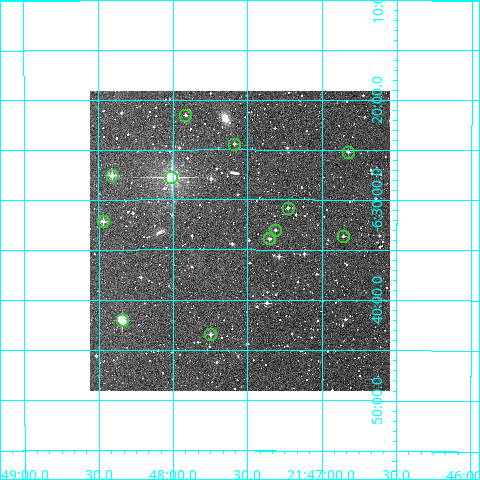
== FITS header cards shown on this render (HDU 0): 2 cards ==
NAXIS1  =                  300
NAXIS2  =                  300

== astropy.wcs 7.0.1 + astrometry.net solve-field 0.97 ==
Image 300 x 300 px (HDU 0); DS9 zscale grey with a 90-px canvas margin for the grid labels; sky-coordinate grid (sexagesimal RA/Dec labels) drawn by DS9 from the SOLVED WCS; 12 Tycho-2 reference stars matched to detected sources circled (green)
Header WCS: RA---TAN/DEC--TAN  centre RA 21:47:33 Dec -06:34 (326.89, -6.57 deg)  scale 6 arcsec/px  FOV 30.0' x 30.0'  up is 0 deg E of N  parity normal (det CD < 0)
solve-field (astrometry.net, Tycho-2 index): VERIFIED the header's WCS against the Tycho-2 star catalogue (verified at 2 index scales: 6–12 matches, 0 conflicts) and refined it, rather than solving blind
Solved WCS: RA---TAN-SIP/DEC--TAN-SIP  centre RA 21:47:33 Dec -06:34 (326.89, -6.57 deg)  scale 6 arcsec/px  FOV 30.0' x 30.0'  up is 0 deg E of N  parity normal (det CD < 0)
The solver's refit moves the header's centre by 2 arcsec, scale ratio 1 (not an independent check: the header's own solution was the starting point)
Tycho-2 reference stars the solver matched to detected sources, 12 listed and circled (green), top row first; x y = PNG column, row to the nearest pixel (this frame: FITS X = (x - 90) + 1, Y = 300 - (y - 91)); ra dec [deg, ICRS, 3 dp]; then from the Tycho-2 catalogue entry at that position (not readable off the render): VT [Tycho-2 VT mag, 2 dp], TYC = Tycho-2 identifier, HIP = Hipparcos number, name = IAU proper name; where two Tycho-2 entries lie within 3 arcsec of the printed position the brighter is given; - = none
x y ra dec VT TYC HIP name
185 115 326.979 -6.359 11.56 5222-907-1 - -
234 144 326.897 -6.407 11.81 5222-934-1 - -
348 152 326.706 -6.420 11.86 5222-1259-1 - -
112 175 327.102 -6.460 10.38 5222-1006-1 - -
171 177 327.003 -6.463 7.56 5222-865-1 107627 -
288 208 326.808 -6.514 11.89 5222-1293-1 - -
103 221 327.117 -6.536 10.76 5222-1188-1 - -
275 230 326.828 -6.551 11.75 5222-1304-1 - -
343 236 326.715 -6.561 12.50 5222-1377-1 - -
269 238 326.838 -6.565 11.43 5222-1342-1 - -
122 320 327.085 -6.700 8.94 5222-89-1 - -
210 334 326.937 -6.724 11.38 5222-125-1 - -